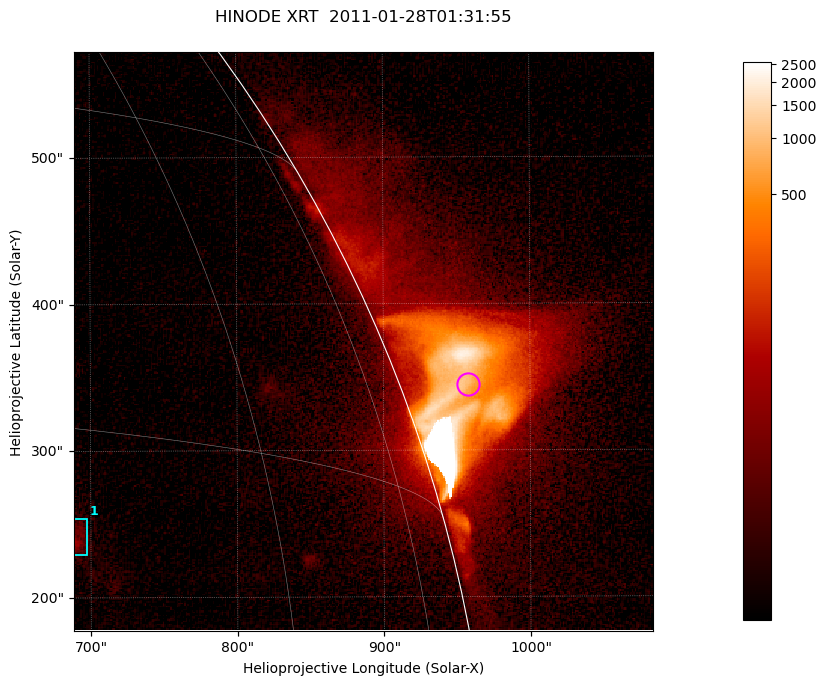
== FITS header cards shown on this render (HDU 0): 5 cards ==
TELESCOP= 'HINODE  '           /
INSTRUME= 'XRT     '           /
DATE_OBS= '2011-01-28T01:31:55.932' /
CTYPE1  = 'Solar-X '           /
CTYPE2  = 'Solar-Y '           /

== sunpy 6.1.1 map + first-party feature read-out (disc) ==
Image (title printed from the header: HINODE XRT  2011-01-28T01:31:55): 384 x 384 px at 1.03 arcsec/px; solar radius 974 arcsec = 947 px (partial field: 2.7% of the solar disc is inside the frame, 51% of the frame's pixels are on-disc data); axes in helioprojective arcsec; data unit not stated in the header (colour bar unlabelled)
Orientation: roll -0.229 deg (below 1 deg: not rotated)
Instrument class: DISC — disc imager (sunpy class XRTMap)
Bright regions (active regions / flare kernels): reference = the on-disc median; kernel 3 px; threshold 5 sigma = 7.41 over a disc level ~1.56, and >= 1.15x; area >= 147 px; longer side >= 5 px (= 5.1 arcsec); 1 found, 1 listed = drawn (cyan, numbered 1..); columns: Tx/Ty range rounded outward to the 5 arcsec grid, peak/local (2 s.f.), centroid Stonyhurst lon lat
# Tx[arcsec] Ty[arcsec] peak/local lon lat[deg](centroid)
1 685..700 225..255 31 +46 +10
Off-limb structures (1.02-1.3 R_sun): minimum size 73 px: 2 found; the strongest spans PA ~285..295 deg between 1.02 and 1.15 R_sun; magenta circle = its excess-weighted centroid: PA ~290 deg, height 1.04 R_sun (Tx ~960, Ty ~345 arcsec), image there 67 x the reference